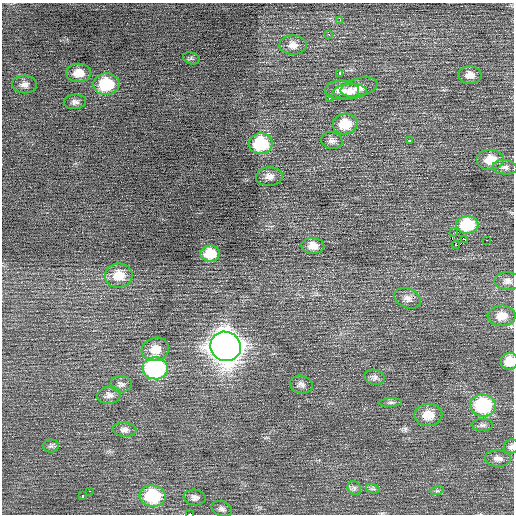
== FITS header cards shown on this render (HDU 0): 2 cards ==
NAXIS1  =                  512 / Axis length
NAXIS2  =                  512 / Axis length

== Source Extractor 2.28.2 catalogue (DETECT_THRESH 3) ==
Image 512 x 512 px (HDU 0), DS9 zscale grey, 1 PNG px = 1 image px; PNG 516 x 516 px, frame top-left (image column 1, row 512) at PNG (2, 3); each listed source drawn as its Kron ellipse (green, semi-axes under 4 px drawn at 4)
Background 0.27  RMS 0.82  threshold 2.47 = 3 sigma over >= 5 px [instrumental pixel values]
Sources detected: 57; all 57 listed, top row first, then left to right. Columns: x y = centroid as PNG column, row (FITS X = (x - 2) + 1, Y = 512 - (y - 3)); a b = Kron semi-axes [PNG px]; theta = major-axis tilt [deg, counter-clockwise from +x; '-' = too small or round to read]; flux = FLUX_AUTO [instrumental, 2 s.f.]
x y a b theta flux
340 20 3 3 - 74
328 34 3 2 - 110
293 45 14 9 1 430
191 58 8 6 -19 120
79 73 12 9 1 680
340 73 4 3 - 960
470 75 11 8 -2 420
25 84 12 9 -3 300
106 84 13 11 4 2400
359 87 19 9 13 630
342 90 17 9 -3 500
350 91 16 7 2 410
329 98 3 3 - 150
75 102 11 7 5 220
345 124 12 10 8 1300
410 140 3 2 - 350
332 141 11 8 -12 250
261 144 12 10 6 3400
491 160 14 10 0 1200
505 167 12 7 -6 240
269 176 13 9 4 370
467 225 11 8 0 2500
453 233 3 2 - 35
465 239 3 2 - 39
487 240 3 2 - 94
456 245 4 2 - 140
313 246 11 8 -4 510
210 254 10 8 3 1400
119 275 14 12 2 940
508 281 13 9 -6 290
408 298 14 9 -22 330
502 316 14 10 2 710
226 346 15 14 - 72000
155 349 14 11 16 730
509 361 8 8 - 850
155 368 12 11 - 8500
375 377 10 7 -15 210
121 384 11 8 -3 210
301 385 11 8 -16 260
109 395 12 9 8 280
390 402 11 4 3 140
483 405 13 11 -5 4400
428 415 14 11 2 790
482 425 11 6 0 160
124 430 12 7 -5 240
51 446 8 6 1 140
511 447 8 7 - 180
498 458 13 8 -4 320
354 488 7 6 - 140
373 489 7 4 -18 110
89 491 3 2 - 68
437 491 7 4 16 100
82 496 3 3 - 260
153 496 13 10 -6 3600
195 497 11 8 -7 240
222 509 11 7 -25 200
190 514 4 2 - 6700
At the frame edge (FLAGS 8, measured only in part): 3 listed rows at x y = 509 361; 511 447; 190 514